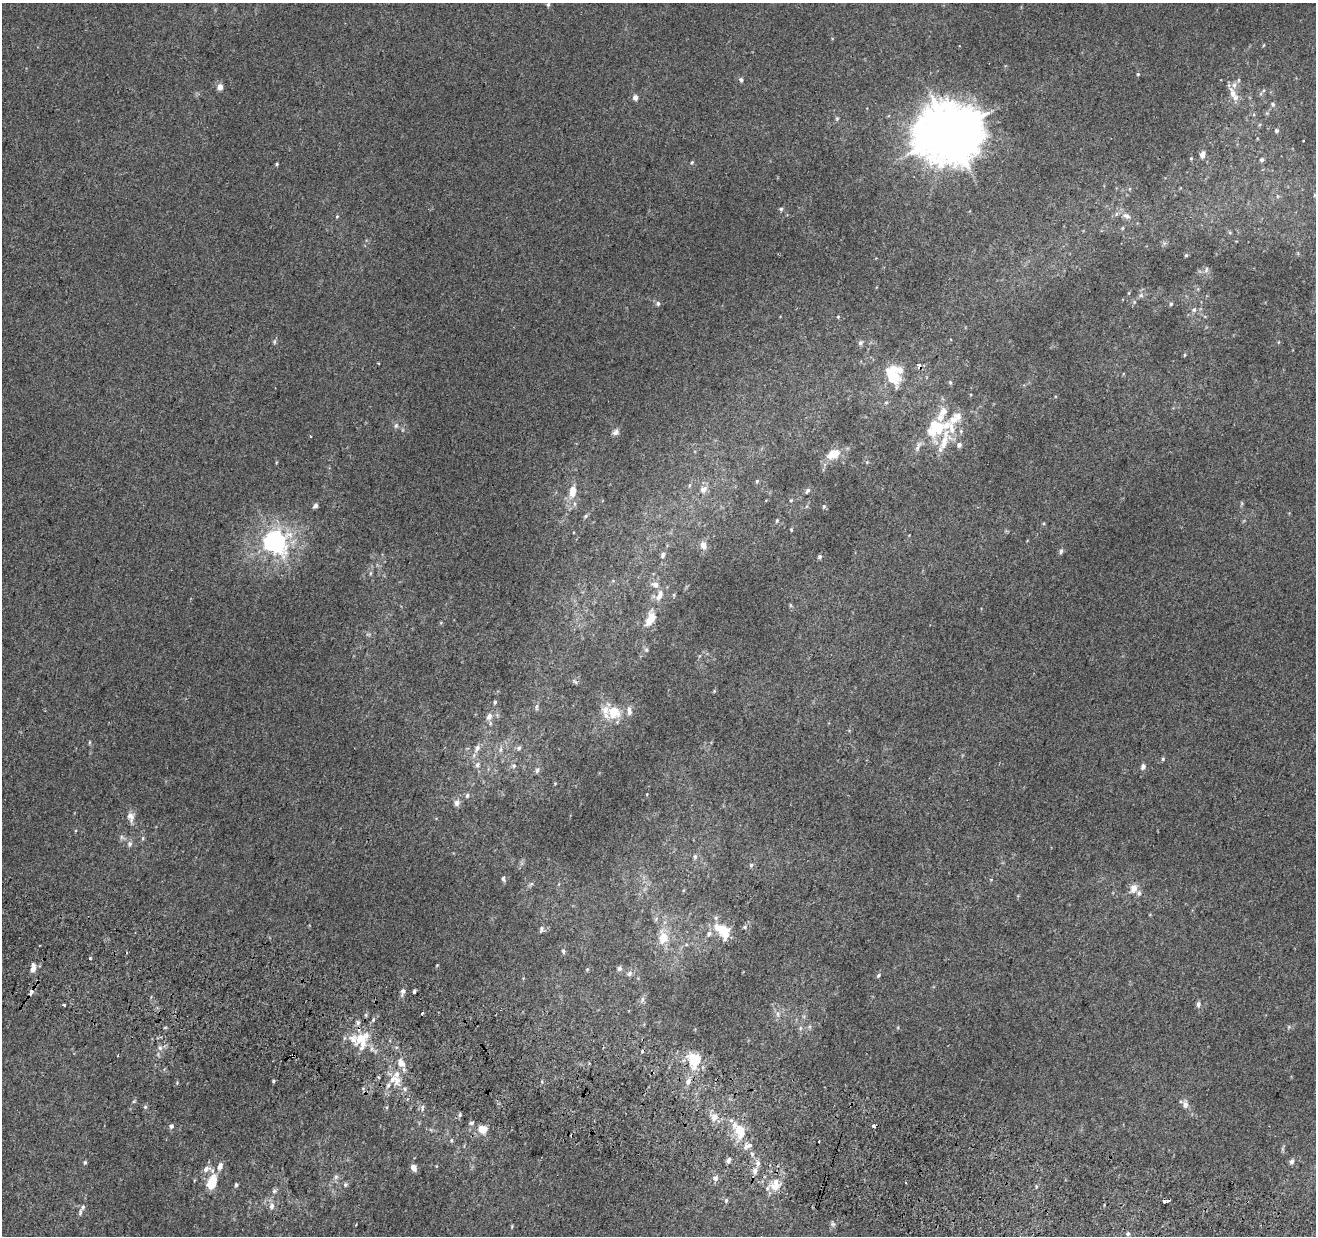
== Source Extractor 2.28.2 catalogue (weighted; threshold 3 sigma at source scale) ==
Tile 6 of 4 x 4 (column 2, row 2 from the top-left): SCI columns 1335-2648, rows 2790-4023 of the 5290 x 5516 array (HDU 1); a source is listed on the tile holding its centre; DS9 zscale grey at full resolution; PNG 1318 x 1238 px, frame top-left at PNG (2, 3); no overlay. Shown black and unused: <1% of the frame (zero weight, under 2 of 3 exposures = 2% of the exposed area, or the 3 px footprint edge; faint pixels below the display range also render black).
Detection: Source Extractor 2.28.2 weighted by HDU 2 'WHT'; one run over the whole footprint, this tile lists its part. Background 0.00623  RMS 0.0056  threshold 0.0254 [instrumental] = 3 sigma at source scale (4.5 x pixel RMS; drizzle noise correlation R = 1.50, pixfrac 1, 0.0396/0.0396 arcsec/px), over >= 5 px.
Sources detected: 189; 3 inside a brighter object's white glare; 5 cosmic-ray / hot-pixel residue — not listed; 21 inside a brighter listed object's ellipse — not listed separately; the other 160 listed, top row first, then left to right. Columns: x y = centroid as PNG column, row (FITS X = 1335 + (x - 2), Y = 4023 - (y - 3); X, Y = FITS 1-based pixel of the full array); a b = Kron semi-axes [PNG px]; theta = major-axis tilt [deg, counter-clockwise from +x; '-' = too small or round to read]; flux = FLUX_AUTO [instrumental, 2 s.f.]
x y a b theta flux
548 4 6 4 69 0.83
1264 45 5 3 - 0.5
1138 74 4 4 - 0.6
741 80 6 5 - 1.3
1238 80 6 4 90 0.8
220 87 8 7 - 2.7
1233 93 18 8 -71 5.3
635 97 5 4 - 3.2
1273 104 6 6 - 1.2
1267 113 6 4 43 0.76
837 118 6 5 - 0.83
1276 131 5 5 - 1.1
950 132 19 17 14 3200
1202 155 8 5 75 2.9
1191 158 4 3 - 0.54
1262 160 5 5 - 1.2
692 162 5 4 - 0.73
277 164 4 4 - 0.65
1277 196 6 4 -71 0.72
781 209 5 4 - 0.89
337 216 5 4 - 0.63
1126 216 11 7 -23 3.4
1122 228 6 4 89 0.64
1186 255 5 5 - 0.74
1206 270 9 5 72 1.5
1141 295 6 5 - 1.2
658 303 6 5 - 1.2
1171 304 5 4 - 0.8
1194 310 6 6 - 1.6
838 317 4 3 - 0.58
274 342 8 4 -83 0.95
860 343 7 6 - 1.2
1184 355 5 3 - 0.53
378 363 3 3 - 0.67
919 366 4 3 - 4.3
894 377 15 11 49 22
950 382 5 5 - 0.73
886 403 5 4 - 0.85
943 412 14 11 57 6
955 418 25 11 35 9.4
396 425 8 5 63 1.3
937 427 18 12 -42 17
961 431 6 5 - 0.93
615 432 8 7 - 2.2
311 436 3 2 - 0.69
943 444 12 9 57 5.1
959 445 6 6 - 2
918 446 18 5 66 2.5
835 453 12 10 4 6.8
757 481 5 4 - 0.73
703 489 10 9 - 3.2
572 491 14 9 78 7.2
807 491 8 5 55 1.2
791 500 4 4 - 0.59
315 506 6 4 38 1.7
824 506 6 5 - 0.8
585 516 6 4 28 0.94
777 521 5 4 - 0.68
791 530 4 4 - 0.56
275 542 8 7 - 420
703 545 9 7 -72 3.8
1061 551 7 5 79 1.2
663 555 6 5 - 1.8
820 557 5 4 - 1.3
655 584 9 7 -15 3.5
659 595 18 9 65 5.2
674 595 6 3 -73 0.63
650 619 21 10 69 9.7
646 650 6 5 - 1
575 682 8 3 -32 0.89
714 691 4 4 - 0.6
495 702 6 4 77 0.84
536 707 9 4 83 1.3
613 712 18 15 -30 12
489 716 9 7 55 2.6
89 742 6 4 89 0.61
477 748 9 6 59 2.4
519 748 7 6 - 1.4
501 750 8 4 81 1.3
1163 759 5 4 - 0.75
477 765 8 6 75 1.7
514 766 7 5 22 1.2
1143 767 8 6 77 1.7
537 770 8 5 70 1.7
555 783 5 3 - 0.47
647 794 4 3 - 0.45
467 795 5 5 - 1.4
457 803 8 7 - 2.4
131 817 13 9 -79 3.8
121 837 7 4 -90 1.1
143 838 6 3 72 0.67
130 844 7 6 - 1.6
695 856 7 5 75 1.1
751 865 6 5 - 1.1
503 878 6 4 -87 1.5
531 884 8 4 36 1
1134 888 12 8 69 4.5
745 927 6 5 - 1
541 929 9 5 71 1.3
722 931 16 9 -46 18
709 934 8 6 35 1.8
663 938 17 13 88 9.5
563 951 6 4 -75 0.85
90 958 3 3 - 2.7
437 965 4 3 - 0.41
33 968 13 7 81 3.2
619 968 6 5 - 1.6
629 973 8 6 47 1.6
878 976 6 5 - 0.98
403 991 9 6 75 1.9
414 991 4 3 - 2.1
31 992 9 6 57 2.1
642 999 8 4 82 1.4
1198 1004 6 5 - 1.9
64 1005 3 3 - 4.9
422 1013 3 3 - 2.2
778 1014 7 4 -90 1.3
373 1020 6 4 49 0.88
358 1023 7 5 90 1.5
800 1028 6 4 89 0.98
353 1039 22 11 -49 7.7
363 1043 19 8 76 8
160 1048 7 7 - 1.9
694 1059 17 14 -85 16
401 1063 13 9 -55 5.3
395 1080 20 11 -32 8
273 1081 4 3 - 0.72
688 1081 9 7 76 2.7
134 1101 5 4 - 0.67
1185 1104 10 7 -85 3.2
145 1107 5 5 - 0.85
422 1107 8 3 77 0.91
460 1115 5 4 - 0.94
714 1117 11 8 78 4.1
472 1123 6 5 - 1.1
171 1126 5 5 - 1.7
483 1129 13 11 -6 5.5
740 1131 16 11 -70 13
451 1140 6 5 - 0.8
749 1145 10 5 23 5
752 1154 6 4 -49 1
728 1161 5 5 - 2.1
1292 1161 6 6 - 1.6
85 1162 5 4 - 0.85
758 1163 8 6 82 2.4
220 1166 11 7 68 2.9
413 1167 5 4 - 4.6
206 1169 12 6 28 2.7
755 1171 8 6 76 2.6
336 1177 7 6 - 1.5
715 1178 6 6 - 2.3
211 1184 14 11 -88 8.4
236 1185 5 4 - 0.98
345 1185 6 5 - 1
775 1187 13 10 4 6.7
274 1191 7 5 3 1.2
726 1201 6 5 - 1.1
271 1206 9 7 83 2.5
83 1207 7 6 - 1.4
1128 1234 5 5 - 1.1
Overlapping masked pixels (flux is a lower limit): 1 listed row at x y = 919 366